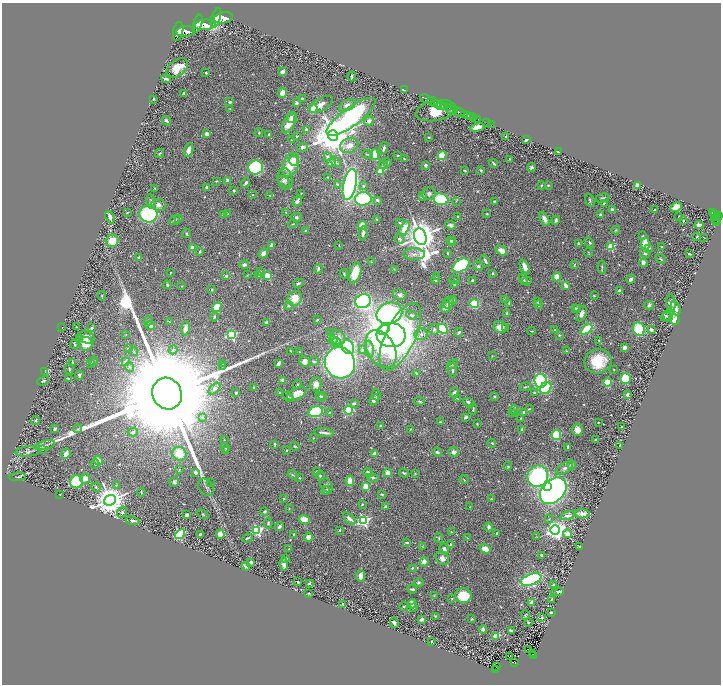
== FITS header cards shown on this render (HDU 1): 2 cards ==
NAXIS1  =                 1438
NAXIS2  =                 1364

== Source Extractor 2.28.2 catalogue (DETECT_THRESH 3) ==
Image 1438 x 1364 px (HDU 1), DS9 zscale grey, zoomed out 1/2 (1 PNG px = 2 x 2 image px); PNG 723 x 686 px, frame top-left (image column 2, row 1363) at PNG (2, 3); each listed source drawn as its Kron ellipse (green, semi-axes under 4 px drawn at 4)
Background 1.41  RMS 0.028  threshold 0.0855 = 3 sigma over >= 5 px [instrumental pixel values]
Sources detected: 663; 30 cannot appear on this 1/2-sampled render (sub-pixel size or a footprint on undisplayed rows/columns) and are neither listed nor drawn; of the other 633, the 500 brightest by FLUX_AUTO listed and drawn (133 fainter detections omitted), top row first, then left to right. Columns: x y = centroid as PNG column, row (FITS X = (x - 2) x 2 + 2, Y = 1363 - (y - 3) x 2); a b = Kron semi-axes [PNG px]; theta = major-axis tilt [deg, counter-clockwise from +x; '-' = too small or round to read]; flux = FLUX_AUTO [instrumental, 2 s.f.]
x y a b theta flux
216 18 10 4 72 11000
223 18 9 5 9 11000
198 24 9 4 73 13000
205 25 10 5 5 11000
178 31 9 5 78 9400
185 32 9 5 5 8900
177 68 12 8 40 93
283 72 3 2 - 32
206 73 2 2 - 10
352 77 5 2 - 8.9
166 79 5 2 - 24
405 90 3 2 - 54
184 93 3 3 - 9
282 93 5 4 - 65
302 98 3 3 - 8.8
153 99 2 2 - 6.7
426 99 6 2 -23 2600
433 101 6 2 -21 2800
230 102 3 3 - 13
296 103 3 3 - 19
321 104 13 6 32 31
438 104 4 2 - 950
347 105 9 5 28 28
440 106 4 2 - 930
445 106 4 2 - 890
313 108 5 3 - 87
449 108 3 2 - 590
230 109 4 2 - 3.6
452 110 6 3 -4 2100
436 111 20 10 11 450
459 112 6 3 -29 5200
464 114 3 2 - 1400
468 115 3 2 - 1700
470 116 3 2 - 830
351 117 29 9 36 2300
291 118 5 3 - 13
474 118 3 2 - 470
478 119 2 2 - 380
166 121 5 3 - 14
369 121 5 4 - 19
289 123 11 5 59 76
487 123 2 1 - 43
491 124 3 1 - 22
477 127 7 3 15 62
306 129 3 3 - 13
259 133 4 3 - 5.5
207 134 3 3 - 35
268 135 3 2 - 9.9
297 136 3 2 - 7.5
333 136 5 5 - 19000
506 136 2 2 - 15
429 137 3 2 - 6.9
292 140 4 3 - 5.3
526 140 4 2 - 12
349 145 10 7 24 41
303 147 5 4 - 19
384 148 6 2 76 12
189 150 7 4 76 33
558 152 3 2 - 9.7
159 153 5 3 - 7
368 154 5 3 - 6.2
374 154 5 4 - 140
398 155 3 2 - 4.9
327 156 3 3 - 12
442 156 4 4 - 150
404 159 2 1 - 4.2
509 159 3 2 - 8.3
293 161 5 4 - 84
335 162 6 3 -52 16
387 162 4 3 - 6.7
331 163 5 3 - 16
493 163 4 2 - 11
384 164 5 3 - 12
291 165 12 8 70 140
425 165 2 2 - 43
531 167 4 3 - 12
256 168 7 7 - 620
481 170 4 3 - 7.4
380 171 3 3 - 170
465 171 3 2 - 6.4
328 177 3 2 - 3.3
285 179 11 7 -78 28
227 180 3 3 - 16
216 181 3 2 - 5.2
283 181 7 4 -31 14
246 183 5 3 - 15
337 184 3 2 - 6.7
350 184 16 6 78 2000
548 185 3 3 - 5.6
637 185 4 3 - 21
363 186 4 4 - 7.6
541 186 4 2 - 3.4
206 187 3 2 - 6.7
155 188 3 2 - 5.7
234 191 3 3 - 6.2
301 193 3 2 - 3.7
429 194 7 6 - 22
253 195 4 3 - 4.1
270 196 4 3 - 6.1
422 197 3 2 - 25
602 198 7 3 13 10
363 199 8 7 - 460
441 199 7 6 - 250
377 200 4 3 - 12
590 200 7 3 -71 9.1
151 201 7 4 -78 13
297 201 6 3 58 26
456 201 4 2 - 3.9
494 201 2 2 - 6.4
604 203 4 3 - 6.1
158 205 7 6 - 30
676 207 6 4 29 61
612 210 3 2 - 31
655 210 2 2 - 24
286 212 3 3 - 4.3
127 213 2 2 - 3.3
228 213 3 2 - 3.4
712 213 3 2 - 350
148 214 9 8 - 520
486 214 2 2 - 5.7
600 214 2 2 - 6.9
715 214 4 2 - 460
223 215 2 2 - 11
679 216 2 2 - 5.1
719 216 3 3 - 770
110 217 7 3 -68 25
296 217 5 4 - 12
458 217 2 2 - 9
716 217 2 1 - 260
179 218 3 3 - 4.7
377 219 3 2 - 4.4
545 219 7 4 -63 30
716 219 4 2 - 590
175 220 6 3 30 12
556 220 5 3 - 11
683 221 2 2 - 4.8
717 222 3 3 - 120
400 223 4 3 - 7.6
293 224 4 2 - 4.3
362 225 4 4 - 68
450 225 6 4 -24 17
699 225 4 3 - 32
405 228 7 4 62 76
616 230 4 3 - 6.3
306 231 4 3 - 7.6
186 233 5 3 - 7.2
363 233 7 3 84 17
643 236 4 3 - 6.5
420 237 8 6 -74 15000
697 237 2 2 - 5.4
703 237 2 1 - 4.4
400 239 5 4 - 11
451 240 2 2 - 14
112 241 6 6 - 95
452 242 3 2 - 12
589 242 5 3 - 8.1
578 243 4 2 - 8.5
645 244 6 3 -85 190
271 245 4 3 - 28
339 245 2 2 - 3.7
611 247 3 3 - 250
662 247 2 2 - 12
193 248 4 3 - 45
649 248 4 3 - 8.5
501 250 6 4 -34 38
200 251 3 2 - 7.6
263 253 5 4 - 27
447 253 3 2 - 4.5
589 253 4 2 - 4.2
645 253 5 3 - 14
414 254 11 5 -1 28
689 254 2 2 - 5.7
139 258 2 2 - 22
661 259 6 3 -42 6.2
485 261 6 3 -63 13
372 262 4 2 - 3.3
643 263 4 3 - 30
244 265 5 3 - 17
461 265 9 6 31 640
574 265 4 2 - 5.2
478 266 5 4 - 10
524 267 7 3 -66 39
602 267 6 3 -86 7.6
318 269 5 3 - 14
394 269 3 2 - 3.6
260 271 3 3 - 5.4
170 272 3 2 - 3.3
355 273 11 6 75 120
493 273 3 2 - 6.3
344 274 5 2 - 7.1
247 275 4 2 - 3.5
226 276 4 4 - 8.2
259 276 3 3 - 5.4
267 276 3 3 - 190
436 277 3 3 - 4.4
557 277 4 4 - 59
523 279 5 3 - 10
631 279 4 3 - 23
435 280 3 2 - 9.5
454 280 5 2 - 4.2
473 281 3 2 - 13
527 281 4 2 - 6.3
298 283 5 3 - 9.7
454 284 2 2 - 3.4
167 285 4 3 - 8.8
566 285 4 3 - 38
182 286 2 2 - 4.2
212 290 3 3 - 5.6
619 291 4 3 - 18
400 295 7 5 -19 21
102 296 5 3 - 5.4
594 296 3 2 - 4.1
295 298 8 7 - 83
504 299 3 3 - 4
453 300 4 3 - 6.9
363 301 8 7 - 860
537 302 3 2 - 3.7
448 303 6 5 - 24
509 303 3 3 - 5.7
671 303 8 4 -84 49
474 304 5 4 - 210
538 305 4 2 - 16
649 305 5 4 - 12
289 306 4 3 - 11
217 307 5 4 - 140
445 307 5 5 - 28
575 308 4 3 - 6
577 308 3 3 - 4.4
676 308 7 3 -69 38
389 313 13 10 21 2300
507 313 3 3 - 17
581 314 8 4 65 23
412 315 5 3 - 18
666 316 5 3 - 7.2
214 317 4 3 - 8.6
668 317 5 3 - 8.4
675 319 5 5 - 78
317 320 3 3 - 7.4
148 321 5 2 - 3.9
169 322 3 3 - 3.8
267 323 4 2 - 34
150 326 5 3 - 29
62 327 2 1 - 4
76 327 2 2 - 4
500 327 7 6 - 52
92 328 2 2 - 29
185 328 7 3 81 38
506 328 4 3 - 4.9
434 329 5 5 - 13
443 329 5 4 - 380
587 329 7 4 44 230
639 329 7 6 - 190
384 330 6 4 40 300
554 330 2 2 - 3.8
651 330 3 3 - 20
532 331 4 2 - 4.1
331 333 3 3 - 7.6
459 333 4 3 - 8.8
126 334 3 2 - 3.6
421 334 6 5 - 23
231 335 4 3 - 660
391 335 14 12 -5 3300
559 335 4 3 - 6.1
86 337 8 5 -18 36
400 337 37 15 65 1600
338 338 8 7 - 50
80 339 4 3 - 4.1
333 340 4 4 - 9
599 340 2 2 - 4.9
336 342 5 4 - 11
86 344 7 7 - 110
74 345 4 2 - 7.1
348 347 7 6 - 580
128 348 4 2 - 4.6
625 348 4 3 - 21
369 349 8 4 -83 14
381 349 20 13 -60 240
173 350 4 3 - 7.3
363 350 4 3 - 5.8
134 351 5 3 - 7.9
291 351 2 2 - 5
566 351 4 3 - 4.4
299 352 2 2 - 5.5
492 356 3 3 - 3.5
93 361 5 4 - 7.5
314 361 5 3 - 8.6
598 361 13 12 - 180
73 362 4 2 - 6.1
125 362 3 3 - 32
305 362 5 5 - 42
278 363 4 2 - 20
340 363 16 15 - 2100
91 364 3 3 - 4.1
223 364 4 3 - 4.7
452 364 6 3 33 6.4
129 367 5 3 - 12
222 367 3 2 - 3.5
69 369 5 3 - 7.4
614 369 2 2 - 5.7
452 370 7 4 -88 14
45 372 3 2 - 220
417 373 4 3 - 7.2
79 375 5 3 - 8.9
68 379 3 2 - 4.3
625 379 5 5 - 220
283 380 4 3 - 23
43 381 6 3 23 12
540 381 7 6 - 560
608 382 4 3 - 160
316 384 7 5 86 32
297 385 4 2 - 8.6
525 387 6 3 19 5.7
254 388 2 2 - 7.9
546 388 6 5 - 220
214 389 7 4 45 16
534 392 3 3 - 7.3
167 393 16 14 -63 390000
236 393 3 2 - 9.8
280 393 2 2 - 5
454 393 5 3 - 22
297 394 10 6 29 75
376 395 6 2 -81 9.2
627 395 4 3 - 12
320 396 4 3 - 8.4
288 397 6 3 -43 6.7
322 397 3 2 - 5.3
494 397 4 3 - 6.1
457 398 4 2 - 3.4
374 400 6 3 61 26
420 401 5 3 - 7.2
469 402 6 3 -28 16
354 404 3 2 - 15
473 409 5 2 - 4.7
529 409 3 2 - 5
348 410 4 4 - 220
514 410 5 3 - 9.7
316 412 7 5 17 410
524 412 3 3 - 15
329 413 3 3 - 7.8
513 413 4 2 - 4.4
202 417 3 3 - 6.4
466 417 4 3 - 14
521 418 2 2 - 4
36 420 4 3 - 7.3
440 422 3 3 - 4
599 422 2 2 - 3.5
477 424 3 3 - 3.5
380 426 2 2 - 11
622 427 2 2 - 5.8
55 429 3 3 - 11
78 429 4 2 - 4.6
410 429 3 2 - 4
522 429 4 3 - 19
577 430 6 5 - 49
133 432 5 3 - 11
324 433 10 2 -7 24
556 435 5 4 - 260
313 438 2 2 - 3.5
595 439 2 2 - 6.6
224 440 2 2 - 4
492 443 4 2 - 4.4
275 444 4 2 - 8.6
45 445 10 3 14 14
619 445 3 2 - 5.5
295 446 5 3 - 6
225 447 5 4 - 9
568 447 3 2 - 8.7
42 449 3 3 - 4.3
225 450 4 3 - 5.3
286 450 3 2 - 4.5
28 452 12 5 4 16
437 452 5 3 - 14
454 452 5 4 - 18
66 454 5 3 - 44
179 454 7 6 - 110
375 454 4 3 - 32
98 460 5 4 - 59
95 464 5 3 - 4.7
571 465 4 4 - 11
508 466 4 3 - 4.8
565 468 9 5 32 20
179 470 4 3 - 4.5
195 472 3 3 - 18
316 472 3 2 - 6.2
368 473 5 3 - 20
388 473 4 4 - 41
404 473 5 2 - 7.3
415 473 3 3 - 4.3
293 475 5 3 - 6.3
320 476 5 3 - 8.4
538 476 11 10 - 1100
17 477 8 2 5 6.6
373 477 6 3 -13 9.9
299 478 3 2 - 5.2
85 479 5 5 - 50
464 479 5 2 - 4.3
350 481 5 3 - 70
76 482 6 6 - 500
174 482 5 4 - 13
210 483 3 2 - 3.4
116 485 3 3 - 5.8
326 485 8 5 -55 13
366 486 3 3 - 230
547 486 3 3 - 130
96 487 5 3 - 8
206 487 9 6 -55 18
326 491 4 3 - 19
553 491 15 10 44 2100
141 492 4 3 - 5.2
60 494 2 2 - 3.3
382 494 3 2 - 9
284 498 3 3 - 4.5
491 499 3 3 - 8
110 500 6 5 - 12000
362 504 3 3 - 5.7
385 507 3 2 - 10
470 507 2 1 - 3.5
289 509 3 2 - 4.1
265 511 3 2 - 8.5
122 512 6 4 51 14
203 514 6 2 -31 5.1
582 514 7 5 -4 29
187 515 3 3 - 14
567 516 7 3 16 26
349 518 7 3 -40 33
549 519 4 3 - 5
304 520 5 4 - 89
133 521 7 3 -9 21
363 521 4 4 - 910
268 523 5 3 - 8
279 527 4 3 - 12
488 527 4 3 - 16
257 530 4 3 - 740
340 530 2 2 - 5.1
555 530 5 4 - 3900
451 532 3 2 - 4.1
497 533 3 2 - 5
180 534 5 4 - 390
200 534 2 2 - 11
220 534 4 4 - 46
294 534 3 3 - 9.5
567 534 4 4 - 30
308 537 4 4 - 42
536 537 4 2 - 3.7
247 538 5 2 - 8.2
439 538 5 3 - 6.2
467 538 4 2 - 3.6
407 542 4 2 - 10
450 544 2 2 - 12
423 547 3 3 - 4.4
580 547 3 3 - 9.8
289 549 3 2 - 4.7
444 549 6 4 -69 16
485 549 6 4 -32 62
541 555 2 2 - 9.4
286 558 4 3 - 5.8
442 558 7 6 - 31
251 562 2 2 - 54
424 562 5 4 - 31
284 564 6 4 -85 39
246 566 4 3 - 17
412 568 3 3 - 5.5
361 576 6 4 84 40
531 580 11 5 20 970
298 582 2 2 - 8
310 583 3 2 - 7.1
419 583 5 3 - 9
554 585 2 2 - 55
412 589 5 3 - 10
560 591 3 2 - 9
558 592 6 3 2 14
309 593 2 2 - 4.4
434 596 3 3 - 3.7
463 596 8 7 - 180
452 599 3 3 - 6.2
552 599 3 2 - 5.1
531 602 3 2 - 51
412 604 4 3 - 68
343 605 4 2 - 7.7
404 607 4 3 - 5.2
413 607 3 3 - 8.7
551 613 3 3 - 8.3
525 615 4 3 - 4.9
435 616 4 3 - 5.1
542 618 3 3 - 5.8
422 619 3 2 - 22
472 619 3 3 - 6.9
394 623 5 3 - 18
528 623 2 2 - 5
483 629 4 4 - 17
511 630 4 2 - 9.3
496 636 4 3 - 74
431 641 3 2 - 3.8
529 649 3 1 - 5.8
533 654 2 1 - 15
510 656 2 1 - 5.4
533 656 4 3 - 140
514 662 3 3 - 140
497 667 2 1 - 14
495 669 4 2 - 130
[133 fainter detections neither listed nor drawn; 30 sub-pixel or undisplayed-footprint detections neither listed nor drawn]